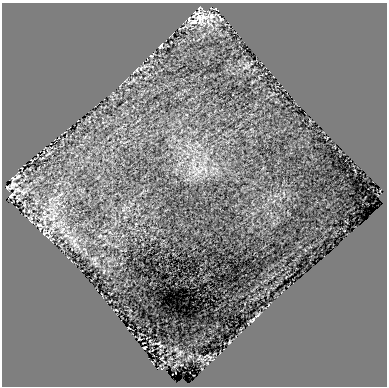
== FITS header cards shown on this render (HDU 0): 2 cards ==
NAXIS1  =                  385 /
NAXIS2  =                  384 /

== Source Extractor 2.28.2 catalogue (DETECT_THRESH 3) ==
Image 385 x 384 px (HDU 0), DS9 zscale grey, 1 PNG px = 1 image px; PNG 389 x 388 px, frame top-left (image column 1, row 384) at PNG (2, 3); no overlay
Background 0.001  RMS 0.0037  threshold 0.011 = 3 sigma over >= 5 px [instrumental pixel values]
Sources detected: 10; all 10 listed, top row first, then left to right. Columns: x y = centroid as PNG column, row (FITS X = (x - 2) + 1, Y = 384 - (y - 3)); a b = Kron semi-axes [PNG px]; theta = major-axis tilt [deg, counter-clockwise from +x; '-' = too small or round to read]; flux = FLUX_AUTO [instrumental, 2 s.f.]
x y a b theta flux
199 17 22 13 -2 4.1
193 22 15 7 13 1.8
151 56 5 3 - 0.18
137 69 5 3 - 0.23
13 185 14 9 46 1.3
23 192 8 7 - 0.77
11 195 5 2 - 0.29
39 225 6 3 -1 0.29
44 233 5 3 - 0.19
253 319 5 3 - 0.19